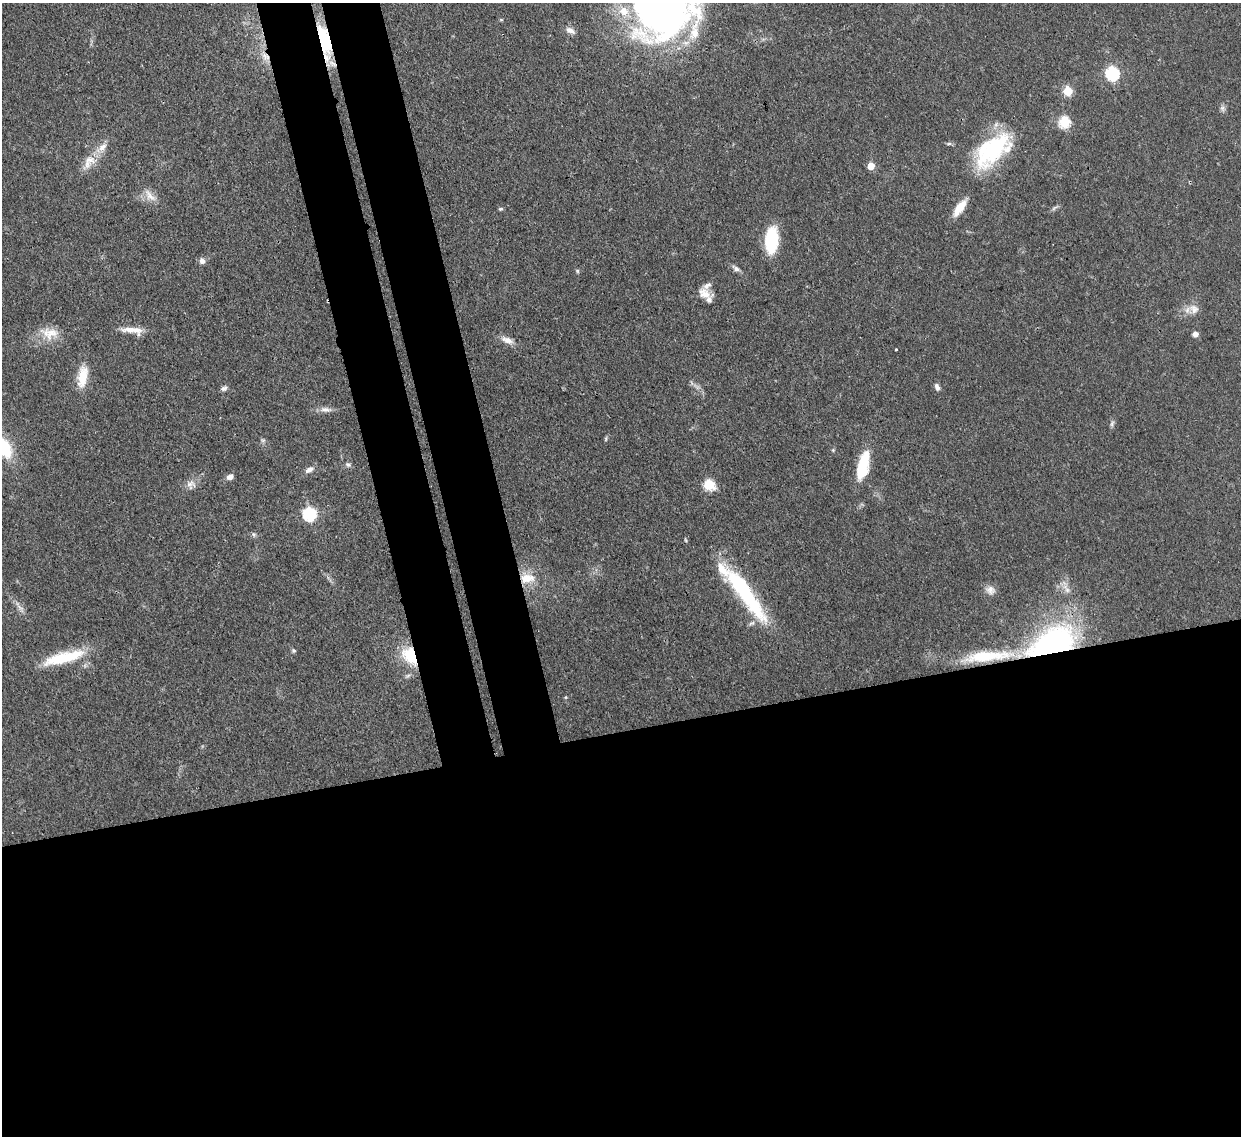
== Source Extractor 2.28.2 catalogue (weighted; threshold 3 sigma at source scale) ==
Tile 15 of 4 x 4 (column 3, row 4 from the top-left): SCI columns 2553-3791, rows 219-1352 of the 5102 x 5088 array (HDU 1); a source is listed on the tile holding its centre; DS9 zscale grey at full resolution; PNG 1243 x 1138 px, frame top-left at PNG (2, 3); no overlay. Shown black and unused: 42% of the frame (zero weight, under 3 of 4 exposures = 9% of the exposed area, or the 3 px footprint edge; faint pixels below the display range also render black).
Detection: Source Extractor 2.28.2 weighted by HDU 2 'WHT'; one run over the whole footprint, this tile lists its part. Background 0.115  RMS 0.0049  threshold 0.022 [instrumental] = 3 sigma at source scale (4.5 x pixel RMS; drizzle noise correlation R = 1.50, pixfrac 1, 0.05/0.05 arcsec/px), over >= 5 px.
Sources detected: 61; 1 inside a brighter object's white glare — not listed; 6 inside a brighter listed object's ellipse — not listed separately; the other 54 listed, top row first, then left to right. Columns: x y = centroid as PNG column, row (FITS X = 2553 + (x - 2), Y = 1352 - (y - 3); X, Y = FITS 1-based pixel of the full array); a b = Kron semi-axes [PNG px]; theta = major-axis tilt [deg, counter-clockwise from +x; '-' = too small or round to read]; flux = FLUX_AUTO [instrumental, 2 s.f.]
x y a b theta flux
662 5 56 53 -79 420
501 20 6 4 0 0.51
570 30 13 7 -29 2.6
326 42 34 13 -74 19
265 57 13 9 -38 4.4
1112 73 6 6 - 79
1068 91 5 5 - 22
1222 108 7 6 - 1.4
1064 122 6 6 - 41
949 144 8 4 8 0.92
993 150 49 25 41 48
89 162 23 14 56 7.9
871 166 5 5 - 9.5
150 195 22 8 -47 4.7
960 208 20 7 54 8.2
1054 208 9 4 36 1.1
500 209 5 4 - 0.84
771 240 23 11 88 31
202 261 8 7 - 2.1
736 269 7 6 - 1.8
577 271 6 4 -89 0.63
704 294 20 11 -24 5.5
1194 309 15 11 -30 4.5
132 330 30 8 -7 6.3
51 334 24 17 -2 9.4
1195 334 6 5 - 3
507 340 17 8 -19 3.8
82 377 26 11 82 11
937 387 9 5 -66 1.8
224 388 9 5 31 1.5
326 409 18 7 -1 2.9
1112 423 9 5 64 1.1
606 439 7 3 -90 0.67
263 440 6 6 - 0.92
3 447 19 12 -52 32
833 450 4 4 - 0.57
348 465 8 6 -53 1.3
863 465 30 11 77 20
309 470 12 7 30 2.6
230 477 8 7 - 2.3
191 484 13 10 1 3.4
709 485 6 5 - 34
309 514 6 6 - 74
254 534 7 5 -69 1
527 578 21 13 3 9.7
990 590 13 11 -46 3
1067 590 13 7 -57 2.9
744 592 75 15 -54 53
20 608 13 4 -60 2
1052 645 36 21 28 160
294 650 5 5 - 0.84
410 656 22 15 -54 19
987 656 80 15 5 44
63 658 49 14 12 22
Overlapping masked pixels (flux is a lower limit): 7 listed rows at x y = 326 42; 265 57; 527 578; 744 592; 1052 645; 410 656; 987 656
Isophote crosses this tile's border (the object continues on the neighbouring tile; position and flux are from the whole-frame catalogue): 2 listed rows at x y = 662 5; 3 447